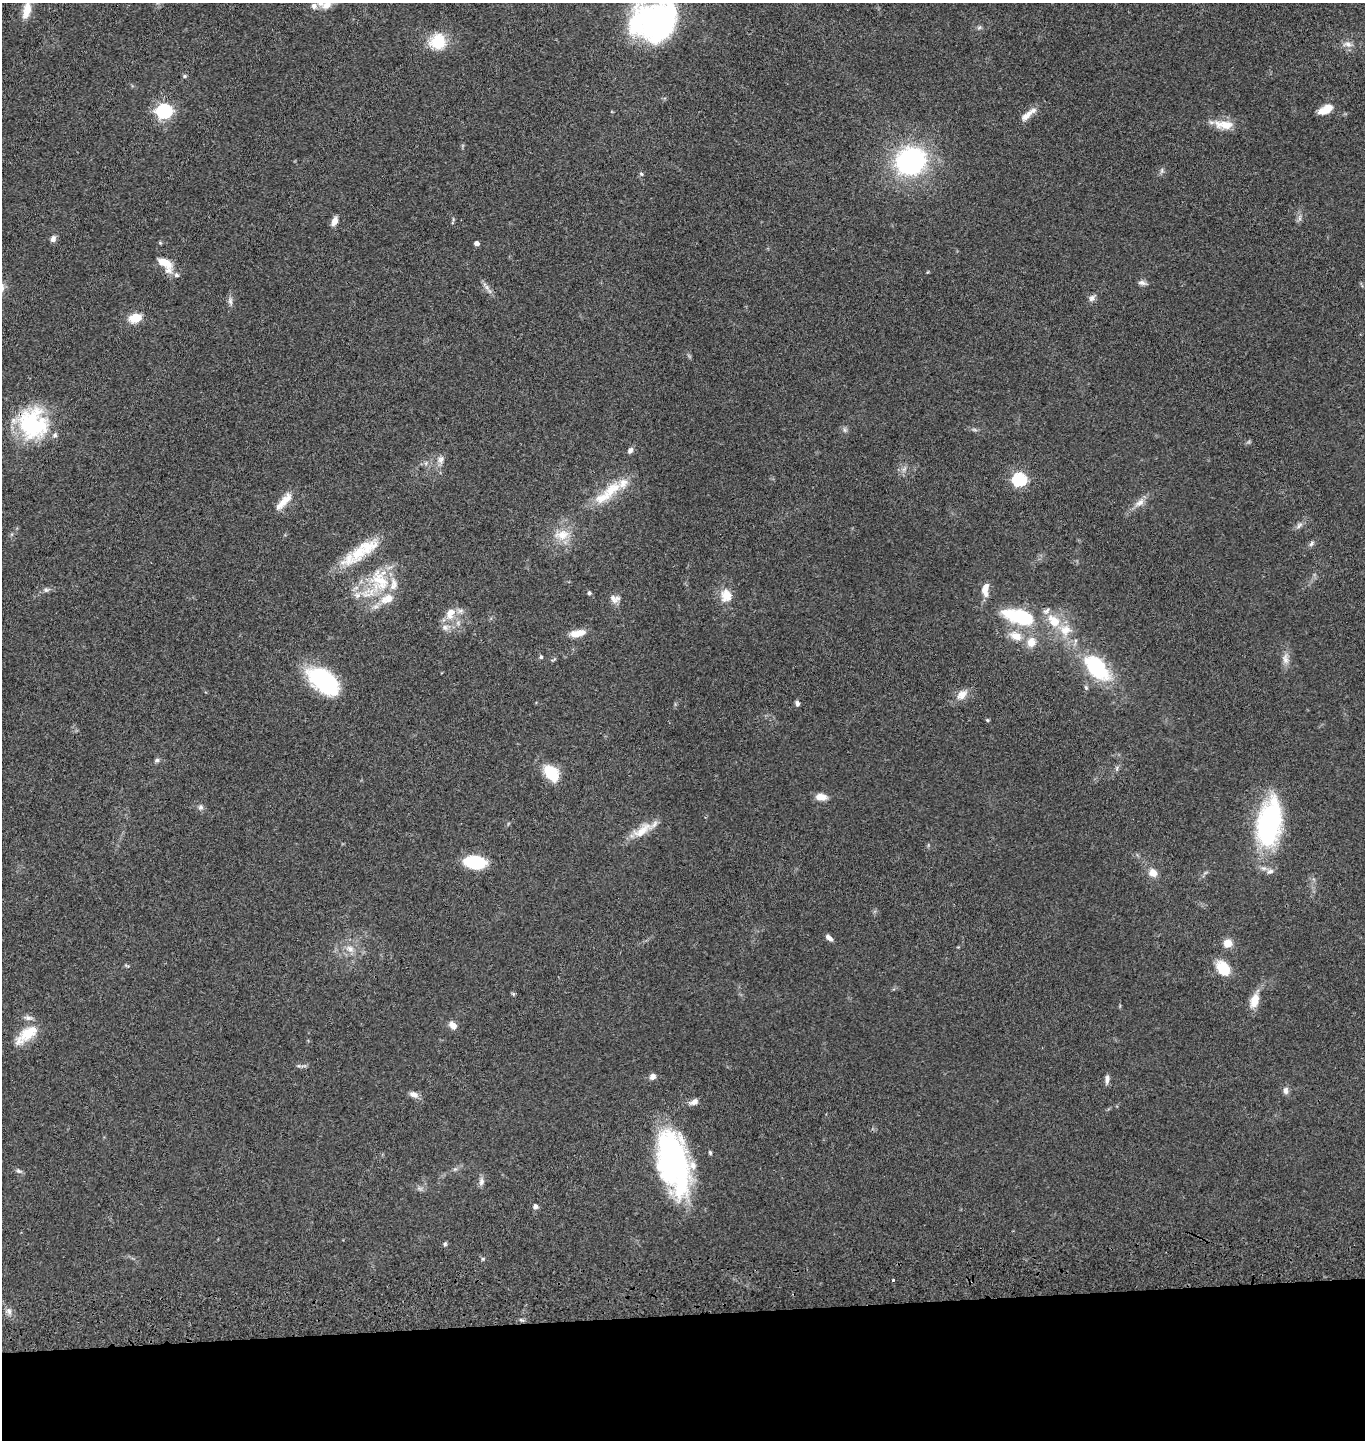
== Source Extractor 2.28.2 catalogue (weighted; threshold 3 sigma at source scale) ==
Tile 8 of 3 x 3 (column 2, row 3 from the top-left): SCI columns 1507-2869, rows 117-1554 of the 4367 x 4546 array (HDU 1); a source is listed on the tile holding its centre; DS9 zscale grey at full resolution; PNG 1367 x 1442 px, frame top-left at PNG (2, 3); no overlay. Shown black and unused: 9% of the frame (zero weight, under 3 of 4 exposures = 6% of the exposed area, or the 3 px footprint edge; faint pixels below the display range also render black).
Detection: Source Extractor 2.28.2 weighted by HDU 2 'WHT'; one run over the whole footprint, this tile lists its part. Background 0.0643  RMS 0.0059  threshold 0.0266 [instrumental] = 3 sigma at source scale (4.5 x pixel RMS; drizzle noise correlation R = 1.50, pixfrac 1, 0.05/0.05 arcsec/px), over >= 5 px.
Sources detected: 108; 1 too faint to see at this stretch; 1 inside a brighter object's white glare — not listed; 15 inside a brighter listed object's ellipse — not listed separately; the other 91 listed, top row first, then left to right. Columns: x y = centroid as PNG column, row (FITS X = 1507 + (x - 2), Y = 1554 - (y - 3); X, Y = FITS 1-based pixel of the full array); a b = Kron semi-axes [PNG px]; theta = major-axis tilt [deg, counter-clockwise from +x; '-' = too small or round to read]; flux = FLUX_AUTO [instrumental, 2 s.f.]
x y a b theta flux
327 4 18 9 38 6.4
27 10 21 9 76 8.5
657 22 44 40 84 130
979 28 7 4 20 1
438 41 17 16 - 20
1348 44 11 8 -37 3.4
185 76 6 5 - 0.93
1326 109 17 9 28 7.7
164 111 7 6 - 150
1027 115 23 8 44 5.1
1224 125 28 11 -5 9.7
911 161 33 29 25 87
1162 170 7 4 72 1.1
641 174 6 5 - 0.85
1300 218 7 4 -90 1.5
334 221 10 6 65 4
53 239 8 6 64 2.4
476 243 4 4 - 2.7
164 262 19 9 -30 9.3
176 275 7 6 - 1.6
1142 283 11 6 -14 2.1
487 287 9 5 -71 2.1
1092 298 10 7 57 2.2
230 301 13 6 -84 2.3
135 318 14 10 16 9.8
33 424 36 33 -60 50
845 430 7 5 -45 1.2
630 450 7 5 57 2.1
441 459 12 8 77 3.2
426 463 6 4 72 1
904 469 8 5 45 1.7
1019 479 6 6 - 93
612 489 31 15 33 17
284 501 27 8 48 8.1
1140 503 15 8 37 4.4
1299 525 11 6 45 2.1
562 535 21 13 8 10
1311 544 8 5 51 1.5
349 559 27 18 34 14
380 580 38 29 -75 34
985 587 15 8 66 4.3
46 590 7 6 - 1.5
589 593 4 4 - 1.2
726 595 18 14 88 8.7
615 599 14 10 -6 3.5
450 613 18 12 64 8.6
1019 617 34 14 -15 43
1054 621 14 10 -47 12
1065 630 16 14 37 10
577 633 19 8 11 6.8
1016 636 19 12 -25 8.8
541 657 5 4 - 0.96
1285 659 16 8 -83 4.2
1096 667 43 23 -48 44
324 681 35 19 -38 57
962 695 16 10 43 5.9
797 703 8 5 -68 1.5
987 720 5 4 - 0.69
157 760 7 5 14 1.2
1117 768 7 4 89 1
551 773 20 13 -50 16
821 797 12 7 -5 5.7
201 807 8 7 - 1.8
1269 823 46 22 80 95
642 830 33 12 33 11
475 862 15 9 -6 39
1270 871 10 7 18 2.3
1153 873 11 9 -43 4.9
829 938 9 5 -36 2.5
1228 943 9 9 - 5.9
350 949 12 9 -33 4.7
126 966 8 2 -21 0.67
1223 968 18 12 -51 13
513 994 6 4 -46 0.78
1254 1000 18 9 74 8.6
453 1025 10 7 -45 3.9
28 1034 33 14 38 15
298 1066 7 4 0 0.98
653 1076 7 7 - 2.8
1107 1079 11 6 82 2.5
1286 1090 10 7 -89 2.4
414 1094 13 8 -21 3.1
694 1102 11 7 26 3.1
710 1153 6 4 -64 0.87
673 1162 61 28 -77 150
18 1171 8 5 -26 1.4
481 1181 11 7 79 2.4
535 1206 5 5 - 2.4
445 1244 5 5 - 1.1
483 1259 5 4 - 0.77
9 1311 9 6 -74 2.4
Overlapping masked pixels (flux is a lower limit): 2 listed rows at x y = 33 424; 1096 667
Isophote crosses this tile's border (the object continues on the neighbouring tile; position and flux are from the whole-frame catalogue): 3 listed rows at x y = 327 4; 27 10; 657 22
Unlisted compact peaks at least as high as the median listed source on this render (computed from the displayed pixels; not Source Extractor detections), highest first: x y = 893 1280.